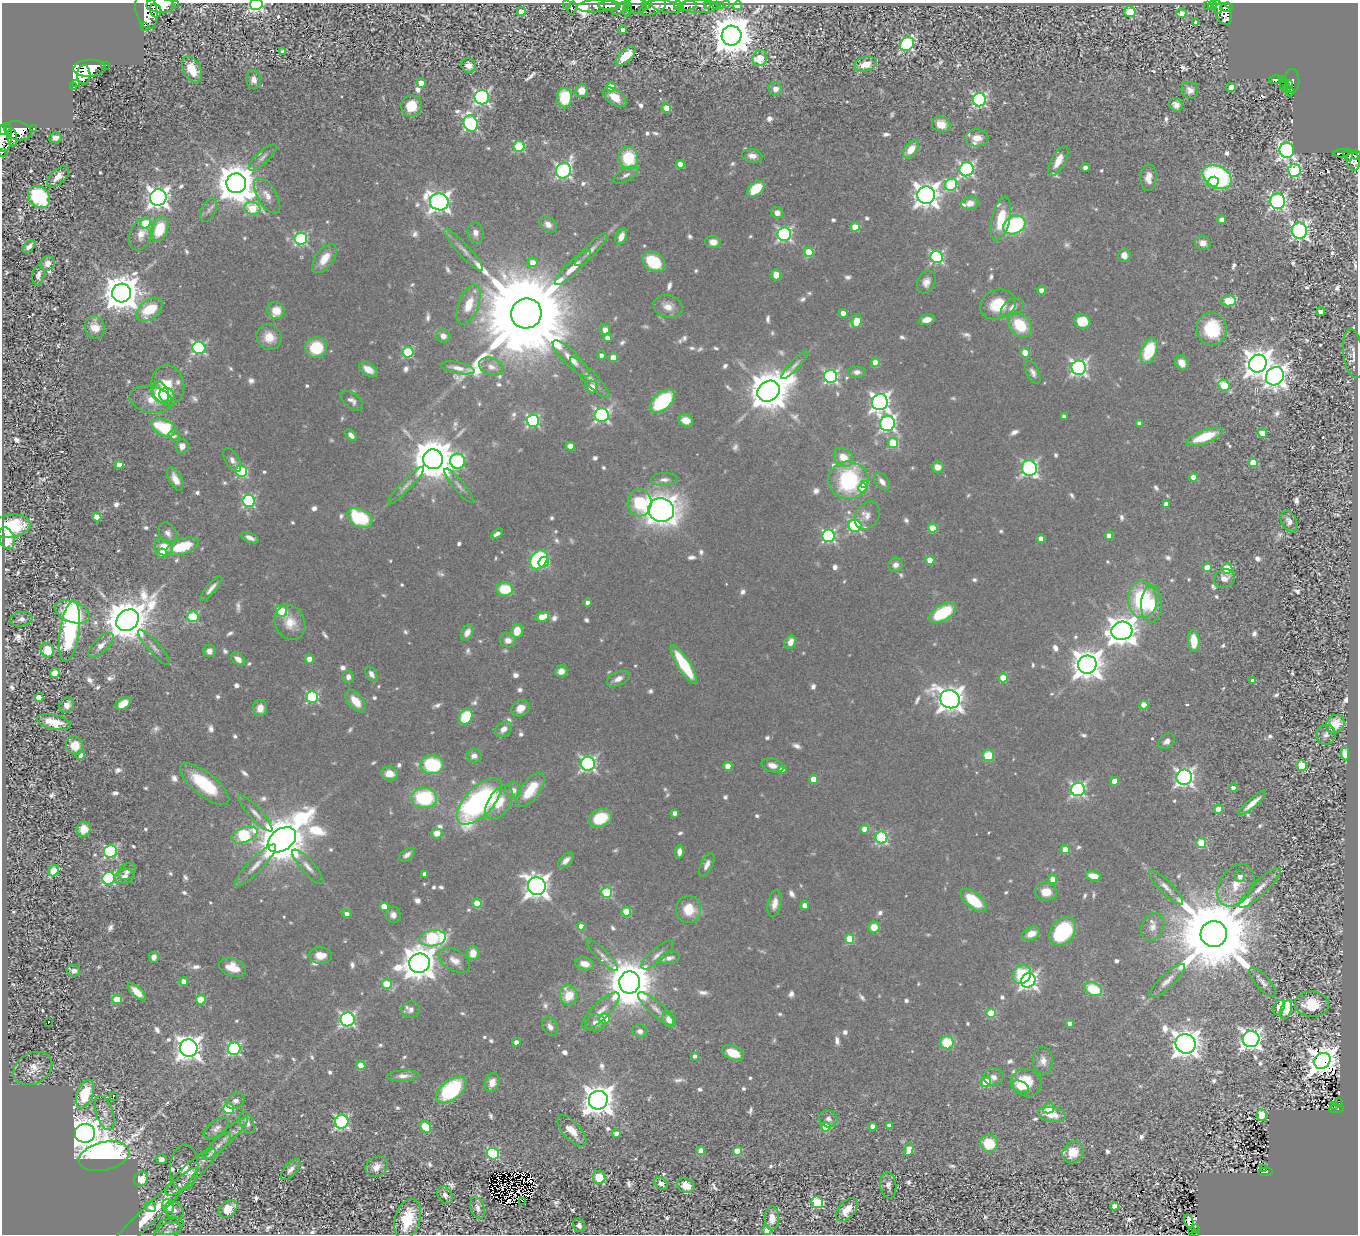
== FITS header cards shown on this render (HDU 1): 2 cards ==
NAXIS1  =                 1356
NAXIS2  =                 1232

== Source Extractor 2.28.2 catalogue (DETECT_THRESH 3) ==
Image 1356 x 1232 px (HDU 1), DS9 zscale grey, 1 PNG px = 1 image px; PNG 1360 x 1236 px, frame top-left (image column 1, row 1232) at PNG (2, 3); each listed source drawn as its Kron ellipse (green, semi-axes under 4 px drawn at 4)
Background 0.612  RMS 0.025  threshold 0.0743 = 3 sigma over >= 5 px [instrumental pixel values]
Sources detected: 1080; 12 with non-positive FLUX_AUTO (blend fragments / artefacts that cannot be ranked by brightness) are neither listed nor drawn; of the other 1068, the 500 brightest by FLUX_AUTO listed and drawn (568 fainter detections omitted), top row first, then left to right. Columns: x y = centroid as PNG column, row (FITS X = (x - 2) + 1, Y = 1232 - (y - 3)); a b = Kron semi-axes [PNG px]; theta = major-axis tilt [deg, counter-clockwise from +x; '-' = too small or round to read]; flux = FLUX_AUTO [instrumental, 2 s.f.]
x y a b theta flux
176 3 2 2 - 28
256 4 6 5 - 520
160 5 14 7 -1 2400
567 5 2 2 - 11
707 5 3 3 - 76
716 5 3 3 - 12
721 5 3 3 - 11
727 5 3 2 - 16
1213 5 4 3 - 120
597 6 20 6 2 1300
610 6 11 4 1 800
636 6 11 8 3 380
645 6 3 3 - 130
679 6 6 4 -50 610
687 6 9 4 8 660
699 6 18 7 -2 240
737 6 5 4 - 45
1208 6 3 3 - 79
653 7 14 7 20 820
666 7 16 6 -11 1600
1218 7 7 3 -73 170
1226 7 6 4 4 290
572 8 6 4 77 63
621 8 10 4 32 380
155 10 7 5 -71 990
627 10 7 3 81 210
146 11 18 10 -76 2400
521 12 4 4 - 25
1130 12 5 5 - 99
1181 13 5 5 - 23
1223 14 11 7 -63 650
1196 23 4 3 - 20
145 26 4 2 - 74
623 30 4 4 - 13
731 36 10 10 - 6800
907 44 8 6 43 300
283 52 4 3 - 8.4
626 56 12 6 44 45
760 58 8 7 - 56
865 64 12 7 14 26
105 65 3 3 - 40
469 65 7 7 - 16
89 68 16 8 3 2200
192 69 14 8 -63 46
84 75 9 6 87 1100
1276 79 7 3 0 120
254 80 9 7 -86 12
1282 80 4 4 - 110
1292 81 12 7 89 390
77 83 4 3 - 170
421 83 4 4 - 28
1284 84 6 2 80 57
1288 86 7 4 60 270
73 87 3 2 - 380
611 87 5 4 - 49
1231 87 4 4 - 22
775 89 7 6 - 14
1190 90 9 8 - 12
581 91 6 6 - 17
1290 91 5 4 - 170
482 97 7 7 - 470
615 97 13 7 -37 29
564 98 10 7 88 77
979 100 6 6 - 450
1176 105 7 6 - 9.8
412 106 11 10 - 44
666 108 5 4 - 42
471 123 8 7 - 350
941 124 9 8 - 19
34 128 3 3 - 67
2 130 5 3 - 290
18 131 14 9 -13 1300
12 137 9 4 -84 530
4 138 14 7 83 340
55 138 6 5 - 9.4
977 138 11 8 3 19
519 146 5 5 - 140
911 149 10 6 51 28
1287 150 7 7 - 740
3 152 3 3 - 29
1342 153 8 3 0 130
1348 155 7 3 -76 150
1356 155 4 3 - 170
752 156 10 6 -9 11
263 157 18 6 43 9.1
629 158 11 9 -82 89
1058 161 16 7 61 22
1353 161 10 6 -79 570
680 164 4 4 - 16
1085 168 4 4 - 13
966 169 7 7 - 410
563 171 8 7 - 450
1294 171 6 6 - 210
626 175 13 6 29 8.3
58 177 14 7 43 16
1217 177 15 10 -28 300
1148 178 13 8 89 16
1213 182 6 5 - 36
236 183 10 10 - 5700
951 185 6 5 - 160
756 189 10 6 40 62
926 195 9 8 - 1800
267 196 20 9 -59 20
39 197 12 10 -46 170
158 197 8 8 - 1300
1277 201 8 7 - 560
439 202 9 8 - 1000
970 203 8 7 - 15
252 209 8 6 -13 95
209 210 12 7 65 8.4
777 213 6 5 - 11
1001 219 22 9 77 58
1222 220 4 4 - 19
145 223 5 5 - 80
548 224 10 7 -39 10
1014 225 11 8 26 200
855 227 4 4 - 50
159 229 13 8 67 63
1299 231 8 7 - 670
475 233 10 8 -83 11
141 234 17 11 66 18
784 234 7 6 - 390
621 237 8 5 66 16
301 239 6 6 - 250
713 242 7 6 - 15
1203 243 8 7 - 14
29 247 8 4 46 9.2
464 250 27 6 -48 16
591 250 22 6 45 13
809 252 5 4 - 65
1124 255 7 6 - 13
937 257 6 6 - 290
324 259 17 9 54 30
533 262 5 5 - 20
654 262 12 9 -34 87
47 263 7 7 - 12
573 268 24 6 44 24
38 275 10 6 80 9.3
776 275 5 5 - 21
926 282 12 8 68 14
1041 290 4 4 - 18
122 293 9 9 - 5000
1228 301 7 5 7 73
469 305 21 10 68 36
998 305 18 14 20 55
668 306 15 11 -16 20
1013 307 12 8 29 12
150 310 15 9 37 68
276 310 9 8 - 28
1321 311 4 4 - 19
526 313 15 15 - 66000
843 313 4 4 - 18
927 320 8 5 10 15
857 321 7 5 82 37
1082 321 8 7 - 48
1020 325 14 10 -48 66
95 327 11 10 - 32
1212 329 16 15 - 94
605 330 5 5 - 14
443 336 7 6 - 11
269 337 13 12 - 28
607 338 4 4 - 12
316 347 11 10 - 79
199 348 6 6 - 280
1149 351 13 7 67 94
408 352 5 5 - 140
1025 353 4 4 - 52
1353 354 25 10 -82 13
601 355 4 4 - 8.5
613 358 4 4 - 32
571 359 25 7 -45 25
875 362 4 4 - 31
1182 363 8 6 -59 19
1258 364 9 8 - 2500
795 365 19 5 46 8.4
491 367 12 8 -22 12
458 368 17 5 -11 12
1079 368 7 7 - 580
368 369 10 6 -32 19
857 372 9 6 0 9.7
1033 372 12 6 -65 8.8
831 376 6 6 - 370
1275 376 9 8 - 1300
590 378 27 6 -46 16
168 385 20 16 -79 43
1224 385 6 5 - 100
591 387 6 6 - 29
769 391 12 9 36 6600
160 392 11 8 -68 65
167 395 8 7 - 20
151 399 22 13 -11 35
352 401 13 7 -38 9.1
662 401 14 8 42 190
880 402 8 8 - 860
602 415 7 6 - 400
1064 416 4 4 - 8.5
686 420 7 5 -20 22
533 421 6 6 - 270
887 423 7 7 - 500
1139 424 4 4 - 10
164 427 13 8 -25 110
1262 433 5 4 - 43
174 435 6 5 - 9.9
351 435 7 4 -47 9.7
1204 437 19 6 20 69
893 443 5 5 - 98
182 446 7 6 - 12
570 446 4 4 - 28
843 457 10 8 -40 30
433 459 10 10 - 7100
232 460 13 6 -59 8.9
457 461 7 7 - 210
1253 463 4 4 - 54
119 465 4 4 - 22
937 467 6 5 - 20
1029 468 8 7 - 460
241 471 6 5 - 200
1193 477 4 4 - 31
175 479 13 6 -62 18
664 480 14 6 2 9.9
848 480 20 18 -4 220
882 482 10 6 -51 12
864 484 3 3 - 29
406 485 25 5 46 11
459 486 22 5 -51 8.9
863 488 5 4 - 40
249 501 6 6 - 250
640 503 13 12 - 98
1166 504 4 4 - 12
661 510 13 12 - 2100
867 516 15 11 56 15
97 517 4 4 - 30
360 518 13 8 -29 120
1289 522 11 7 -65 13
11 526 19 11 9 88
855 526 6 6 - 210
933 528 4 4 - 60
168 533 11 8 -63 11
497 534 6 4 30 9.8
1109 535 4 4 - 12
828 536 6 6 - 300
7 538 11 7 -69 60
250 538 9 4 -24 9.5
1041 538 4 4 - 13
164 547 9 8 - 33
182 547 17 7 18 74
162 553 5 4 - 21
539 560 10 7 53 220
930 560 4 4 - 36
544 562 5 5 - 85
896 565 7 7 - 12
1207 567 4 4 - 35
1227 568 5 5 - 110
1224 579 11 9 25 17
211 589 16 5 49 11
505 589 8 7 - 62
1142 600 18 14 -88 160
588 602 4 4 - 9.2
1151 604 18 10 89 40
282 611 6 5 - 91
72 612 18 10 -20 110
943 613 15 7 31 110
193 617 5 5 - 150
542 617 7 4 15 31
21 619 11 7 10 9.1
128 620 12 10 40 7200
290 623 18 14 -64 30
70 631 30 9 82 360
517 631 7 6 - 35
1122 631 10 9 - 2700
467 633 8 5 61 13
508 640 8 7 - 14
1194 641 11 5 -86 33
790 642 7 5 61 17
101 645 16 7 44 15
154 647 23 6 -48 11
47 650 7 6 - 50
209 651 6 6 - 11
238 659 8 5 -41 12
310 659 4 4 - 29
684 664 22 6 -58 110
1087 665 9 9 - 2900
561 671 6 6 - 11
55 673 5 4 - 35
371 674 8 5 -59 8.8
348 677 6 5 - 8.8
1003 678 4 4 - 51
618 679 12 6 24 12
1253 681 4 4 - 11
39 697 4 4 - 33
312 697 6 6 - 200
950 699 10 9 - 1900
356 701 13 7 -50 30
123 704 8 5 33 39
67 705 8 7 - 13
1144 705 4 4 - 52
260 708 8 7 - 18
520 708 9 7 34 16
466 717 8 6 57 88
54 722 17 7 -13 34
1335 724 10 8 47 41
504 729 9 6 33 13
1326 735 10 9 - 9.9
1167 741 9 6 39 8.7
75 746 9 8 - 33
1345 754 6 4 -86 33
81 755 4 4 - 13
988 755 6 6 - 48
474 756 7 6 - 10
588 764 7 7 - 450
432 765 11 9 -5 120
772 765 11 6 -15 14
728 766 4 4 - 30
1302 766 5 5 - 120
782 770 4 4 - 15
389 773 8 7 - 20
1184 777 8 7 - 720
814 779 4 4 - 39
1114 781 4 4 - 36
205 784 30 11 -39 100
1233 788 4 4 - 10
1078 789 7 6 - 420
513 790 8 7 - 13
530 790 20 9 52 62
424 798 13 10 -5 140
479 802 29 14 46 500
499 803 19 11 58 36
1252 803 18 4 41 20
1219 809 5 4 - 53
675 813 4 4 - 9.1
255 814 24 6 -47 14
600 818 12 8 24 75
84 829 7 7 - 26
865 829 4 4 - 27
437 833 5 5 - 21
244 835 14 7 21 150
881 838 6 6 - 200
282 840 16 10 36 10000
1201 843 5 5 - 91
1065 849 4 4 - 43
110 851 6 6 - 270
679 852 6 4 88 11
407 855 9 5 34 8.9
566 861 10 5 45 12
707 865 12 6 64 11
255 866 28 7 46 20
308 867 22 6 -49 14
54 871 6 5 - 61
127 872 10 7 37 9.4
425 874 4 4 - 11
1093 876 7 4 -14 30
124 877 10 7 13 11
1240 877 5 5 - 10
109 878 6 6 - 250
1053 879 4 4 - 32
1236 885 23 16 57 41
537 886 9 9 - 1700
1166 887 23 6 -45 14
1260 888 28 7 44 22
1046 892 11 9 -3 27
607 893 5 5 - 130
974 900 15 7 -39 74
477 903 4 4 - 52
775 903 13 7 79 15
805 905 4 4 - 18
384 906 4 4 - 34
689 910 13 12 - 46
626 912 5 5 - 74
347 914 5 4 - 9.1
393 915 8 7 - 9.4
581 926 4 4 - 16
874 927 6 5 - 25
1153 927 14 10 61 15
1063 932 16 11 51 160
1031 934 9 6 24 20
1214 934 13 13 - 36000
433 938 13 8 9 200
849 939 5 5 - 66
473 953 7 6 - 25
602 955 22 5 -45 11
657 955 20 6 41 12
320 956 12 8 0 23
154 957 5 5 - 9.7
669 958 10 6 12 8.8
455 960 17 10 -31 19
419 963 10 9 - 3900
585 964 10 6 -14 17
233 967 14 8 -20 32
73 971 7 5 -16 10
1022 974 10 8 50 76
1028 980 8 6 43 640
184 981 4 4 - 19
1167 981 23 7 43 16
1263 982 19 7 -48 9.5
630 983 11 10 - 9000
387 984 5 5 - 63
1093 989 9 6 -25 70
137 992 11 5 -44 25
569 995 10 8 -76 45
117 999 5 4 - 45
201 1000 5 5 - 64
1312 1004 17 13 -1 58
1279 1008 8 5 68 47
656 1009 23 7 -42 15
411 1010 9 8 - 9.8
1286 1010 10 5 72 73
601 1011 25 8 45 21
991 1013 5 4 - 83
348 1019 7 7 - 390
605 1019 5 5 - 98
669 1020 8 6 -61 18
48 1023 3 2 - 18
595 1023 10 8 16 13
1070 1023 4 4 - 8.3
550 1027 10 7 -58 9.6
640 1031 7 6 - 8.4
1251 1039 8 8 - 1100
516 1042 4 4 - 10
947 1043 6 6 - 62
1186 1044 10 9 - 2500
189 1048 9 9 - 1800
234 1049 6 6 - 280
733 1053 11 6 -22 42
695 1056 4 4 - 8.6
1043 1061 13 10 -86 15
1322 1061 9 7 43 3600
361 1065 4 4 - 35
33 1068 20 15 29 27
403 1076 16 5 3 12
994 1077 10 8 -2 9.4
492 1082 9 7 72 18
986 1082 5 5 - 96
1026 1083 15 13 -17 58
1020 1087 9 5 -19 12
451 1090 17 10 38 190
85 1094 15 8 70 83
113 1097 3 2 - 20
598 1100 9 9 - 3100
235 1101 9 7 36 8.7
1338 1103 4 2 - 18
1335 1106 4 3 - 21
229 1108 5 5 - 150
1049 1108 5 5 - 95
1336 1109 7 3 3 62
105 1113 18 8 -70 14
1052 1114 14 7 -8 30
1261 1115 6 5 - 53
828 1119 9 8 - 10
342 1122 7 6 - 380
247 1123 12 6 -67 11
889 1125 4 4 - 9.4
873 1126 4 4 - 16
426 1127 6 5 - 110
826 1127 4 4 - 68
216 1128 14 7 35 9.7
572 1131 19 8 -47 29
85 1133 10 9 - 3600
616 1134 4 4 - 12
225 1139 30 6 43 16
989 1144 9 8 - 66
218 1146 17 6 47 8.4
909 1149 7 4 77 34
701 1151 4 4 - 24
737 1151 4 4 - 50
1073 1152 11 10 - 28
493 1154 6 5 - 190
104 1156 26 14 13 1100
161 1159 6 4 -13 8.9
377 1167 12 9 31 17
184 1168 23 14 87 19
1264 1169 3 2 - 18
290 1170 13 6 48 9.9
191 1172 33 9 42 22
1266 1172 7 3 4 64
599 1178 6 6 - 73
141 1179 7 7 - 30
661 1184 8 5 -39 9.5
888 1185 13 8 -83 12
686 1186 9 7 -25 23
445 1195 9 7 -55 8.7
523 1201 2 2 - 69
817 1202 6 5 - 200
168 1206 7 5 -64 31
1114 1206 4 4 - 16
150 1207 5 5 - 12
478 1208 11 6 -74 10
228 1209 10 7 38 44
174 1210 10 8 -36 8.6
847 1210 14 8 51 27
147 1217 69 8 44 92
772 1218 12 7 87 22
408 1219 21 12 74 72
1189 1221 7 4 -67 36
579 1225 7 6 - 8.8
170 1226 13 8 15 12
1195 1229 3 3 - 9.2
767 1230 4 4 - 38
168 1231 14 8 20 9.6
1192 1232 4 2 - 14
1195 1233 4 3 - 8.8
At the frame edge (FLAGS 8, measured only in part): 10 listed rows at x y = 176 3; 256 4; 160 5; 146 11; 2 130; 4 138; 3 152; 1356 155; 767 1230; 1195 1233
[568 fainter detections neither listed nor drawn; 12 non-positive-flux detections neither listed nor drawn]